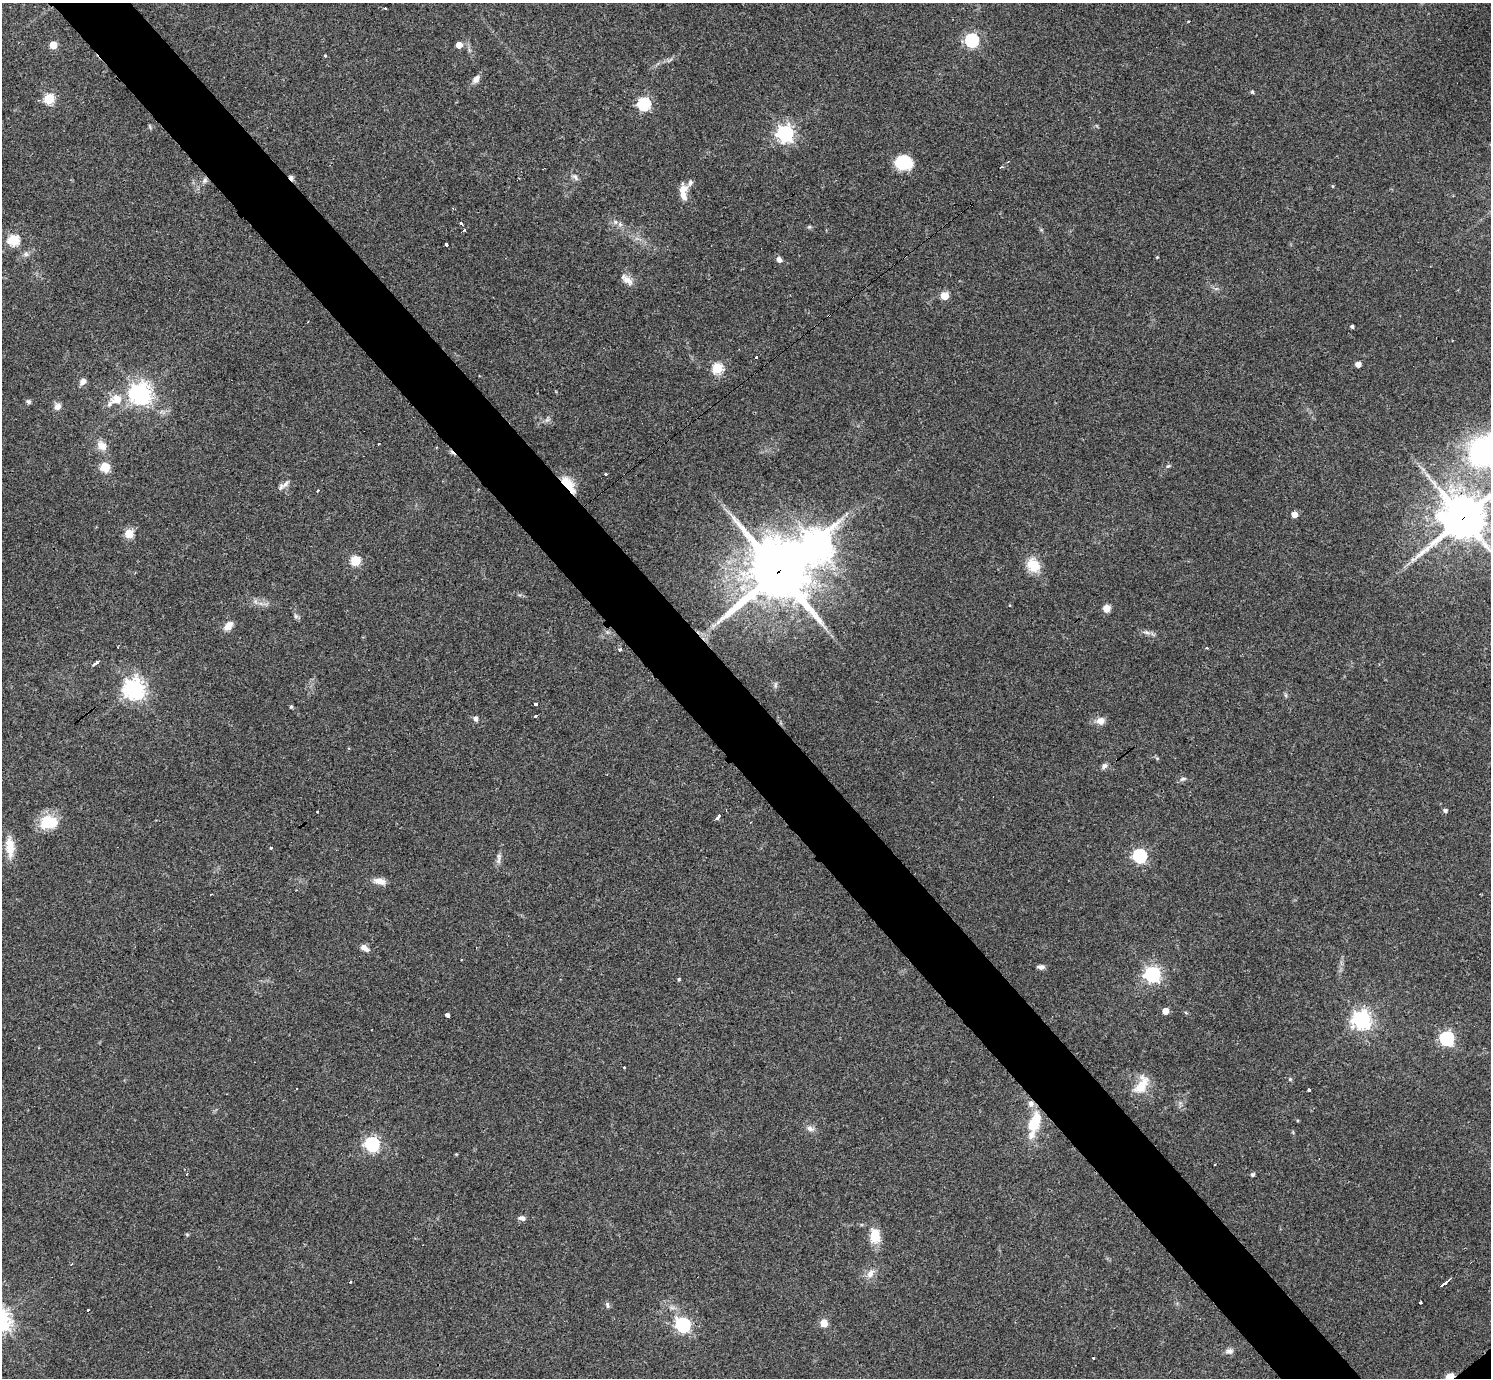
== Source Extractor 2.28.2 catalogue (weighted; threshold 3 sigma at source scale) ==
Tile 11 of 4 x 4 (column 3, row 3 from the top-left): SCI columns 2984-4472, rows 1533-2908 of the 5962 x 5959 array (HDU 1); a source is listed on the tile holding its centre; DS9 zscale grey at full resolution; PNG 1493 x 1380 px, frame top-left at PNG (2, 3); no overlay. Shown black and unused: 5% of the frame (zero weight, under 3 of 4 exposures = <1% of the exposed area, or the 3 px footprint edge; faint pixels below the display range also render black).
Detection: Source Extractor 2.28.2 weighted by HDU 2 'WHT'; one run over the whole footprint, this tile lists its part. Background 0.0435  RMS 0.0048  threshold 0.0216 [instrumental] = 3 sigma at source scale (4.5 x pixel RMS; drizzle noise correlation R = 1.50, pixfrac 1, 0.05/0.05 arcsec/px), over >= 5 px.
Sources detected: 121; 8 cosmic-ray / hot-pixel residue — not listed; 3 inside a brighter listed object's ellipse — not listed separately; the other 110 listed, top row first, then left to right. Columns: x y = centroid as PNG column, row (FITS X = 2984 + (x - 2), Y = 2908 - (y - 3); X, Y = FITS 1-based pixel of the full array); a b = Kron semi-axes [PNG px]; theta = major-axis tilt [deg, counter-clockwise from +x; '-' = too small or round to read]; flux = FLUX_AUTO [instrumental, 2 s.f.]
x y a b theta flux
1188 21 3 3 - 0.45
972 40 6 6 - 82
53 45 5 5 - 11
459 45 5 4 - 5.1
325 56 3 3 - 1.2
476 79 11 7 49 2.5
1252 92 5 4 - 0.59
49 99 5 5 - 33
644 104 6 6 - 63
785 133 6 6 - 180
903 162 14 12 10 21
575 177 10 6 -56 1.5
204 180 8 6 56 1.3
683 191 20 9 -89 5.4
453 208 4 2 - 0.53
615 222 6 4 -89 0.9
461 223 3 3 - 13
620 224 7 4 -73 0.95
809 227 6 4 40 0.64
464 230 3 3 - 8.1
13 240 5 5 - 42
446 244 3 3 - 6.2
26 254 7 6 - 1.2
1157 257 3 3 - 0.37
779 260 7 5 -59 1.7
628 280 18 8 -38 3.5
944 296 5 5 - 16
1352 326 3 3 - 0.95
756 357 3 3 - 1.9
1358 364 4 4 - 3.5
717 368 5 5 - 38
83 381 8 6 49 2.4
140 393 7 7 - 340
117 399 19 15 15 8
28 402 6 5 - 1.1
57 406 9 7 45 2.4
379 444 3 2 - 0.92
102 445 14 10 -50 4.2
1486 451 30 25 23 100
1168 466 7 4 42 0.73
105 467 10 10 - 6.3
606 474 3 3 - 1.1
286 484 12 6 45 2.2
568 484 23 9 -52 8.8
318 491 3 3 - 0.94
1294 514 5 4 - 4.7
1441 516 7 6 - 21
1463 518 15 14 - 1400
129 534 5 5 - 20
816 546 12 11 - 610
1413 559 7 4 18 1.1
355 561 5 5 - 28
1033 565 19 15 -56 8.5
778 572 20 19 - 2800
1106 608 8 7 - 3.5
296 616 7 6 - 1.1
228 626 13 7 48 3.7
1147 632 7 4 -20 1.2
1207 647 3 3 - 1.2
620 650 3 3 - 2.4
96 663 6 3 38 14
134 689 7 7 - 310
1285 695 6 4 -70 0.68
535 704 4 3 - 4.3
291 706 5 4 - 0.59
535 716 3 3 - 2.2
476 719 7 6 - 1.2
1100 721 10 9 - 3.4
1104 766 9 6 57 1.4
1182 779 8 4 26 1
1445 810 5 4 - 1.3
317 811 3 3 - 1.7
718 817 5 3 - 7.2
48 822 22 14 6 14
10 847 24 10 -86 7.8
271 847 3 3 - 4.5
1140 856 6 6 - 80
499 858 19 4 88 1.8
379 881 15 8 -10 3.7
365 948 11 7 -34 2.4
462 959 3 2 - 0.45
1041 967 8 5 -1 1.7
1152 974 6 6 - 140
679 979 4 4 - 0.58
1165 1011 5 5 - 6.2
447 1015 4 3 - 5.5
1361 1019 7 7 - 230
1447 1038 6 6 - 97
624 1068 3 2 - 0.76
1290 1079 5 5 - 0.64
1141 1085 25 12 61 9.2
1309 1090 3 3 - 6.3
1031 1104 9 7 -88 2.2
1034 1122 28 13 69 14
810 1129 11 7 -16 2
372 1144 6 6 - 100
186 1174 3 2 - 0.54
1252 1174 4 4 - 1.1
522 1218 9 6 -16 1.5
875 1236 18 12 90 8.2
870 1274 12 9 54 3.3
1443 1284 8 3 39 7.9
1421 1302 3 3 - 2.5
607 1305 7 5 -70 1
88 1309 3 3 - 2.8
824 1323 5 5 - 11
683 1325 6 6 - 97
1229 1351 10 7 7 1.9
1093 1358 3 3 - 1
1449 1376 11 7 37 3.5
Overlapping masked pixels (flux is a lower limit): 5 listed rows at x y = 568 484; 1463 518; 778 572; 1031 1104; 1449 1376
Isophote crosses this tile's border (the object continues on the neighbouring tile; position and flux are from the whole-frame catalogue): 3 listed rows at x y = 1486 451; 1463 518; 1449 1376